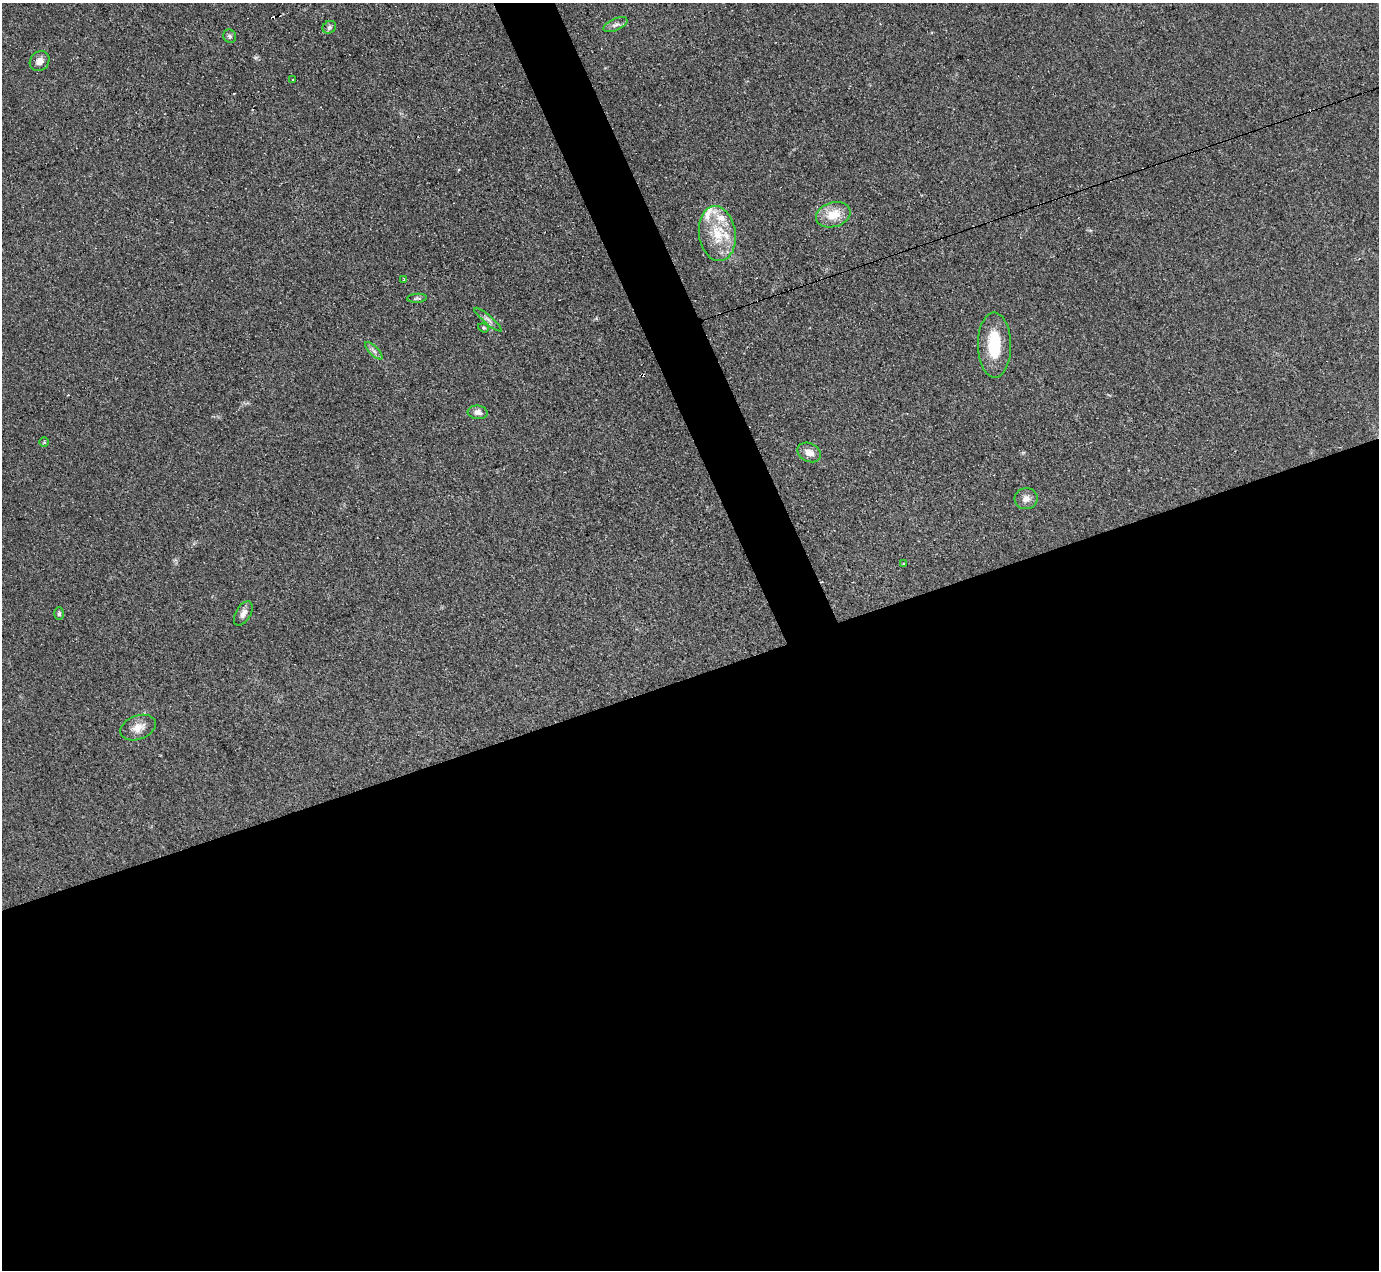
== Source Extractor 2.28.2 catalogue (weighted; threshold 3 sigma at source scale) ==
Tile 15 of 4 x 4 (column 3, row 4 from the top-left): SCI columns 2756-4132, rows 276-1543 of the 5510 x 5494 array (HDU 1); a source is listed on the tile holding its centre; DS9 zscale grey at full resolution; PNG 1381 x 1272 px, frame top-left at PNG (2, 3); each listed source drawn as its Kron ellipse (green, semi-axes under 4 px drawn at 4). Shown black and unused: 49% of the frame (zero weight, under 3 of 4 exposures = <1% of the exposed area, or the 3 px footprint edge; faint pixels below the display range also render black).
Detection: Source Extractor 2.28.2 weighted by HDU 2 'WHT'; one run over the whole footprint, this tile lists its part. Background 0.0775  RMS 0.0053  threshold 0.024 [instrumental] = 3 sigma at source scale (4.5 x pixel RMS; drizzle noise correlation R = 1.50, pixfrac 1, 0.05/0.05 arcsec/px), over >= 5 px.
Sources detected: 30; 1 inside a brighter object's white glare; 4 cosmic-ray / hot-pixel residue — neither listed nor drawn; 4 inside a brighter listed object's ellipse — not listed separately; the other 21 listed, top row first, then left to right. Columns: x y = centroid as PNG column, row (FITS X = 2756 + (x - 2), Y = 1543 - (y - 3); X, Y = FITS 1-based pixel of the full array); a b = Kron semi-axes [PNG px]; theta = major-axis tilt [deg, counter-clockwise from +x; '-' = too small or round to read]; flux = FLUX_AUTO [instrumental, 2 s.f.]
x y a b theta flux
615 25 13 6 25 2.2
329 27 7 6 - 1.4
230 36 7 6 - 1.3
40 61 10 9 - 3.7
293 79 3 2 - 0.74
833 215 18 12 17 11
717 234 28 18 -82 18
404 280 3 3 - 3.9
417 298 10 4 3 0.94
488 320 17 4 -40 2.2
483 328 5 4 - 0.69
994 345 32 16 -89 23
374 351 11 4 -45 1.7
478 412 10 6 -6 2.7
44 442 4 4 - 0.55
809 452 12 9 -25 4.4
1026 499 11 10 - 3.4
904 564 3 3 - 1
243 613 13 7 60 3.4
59 614 6 4 88 0.94
138 728 18 12 20 6.4